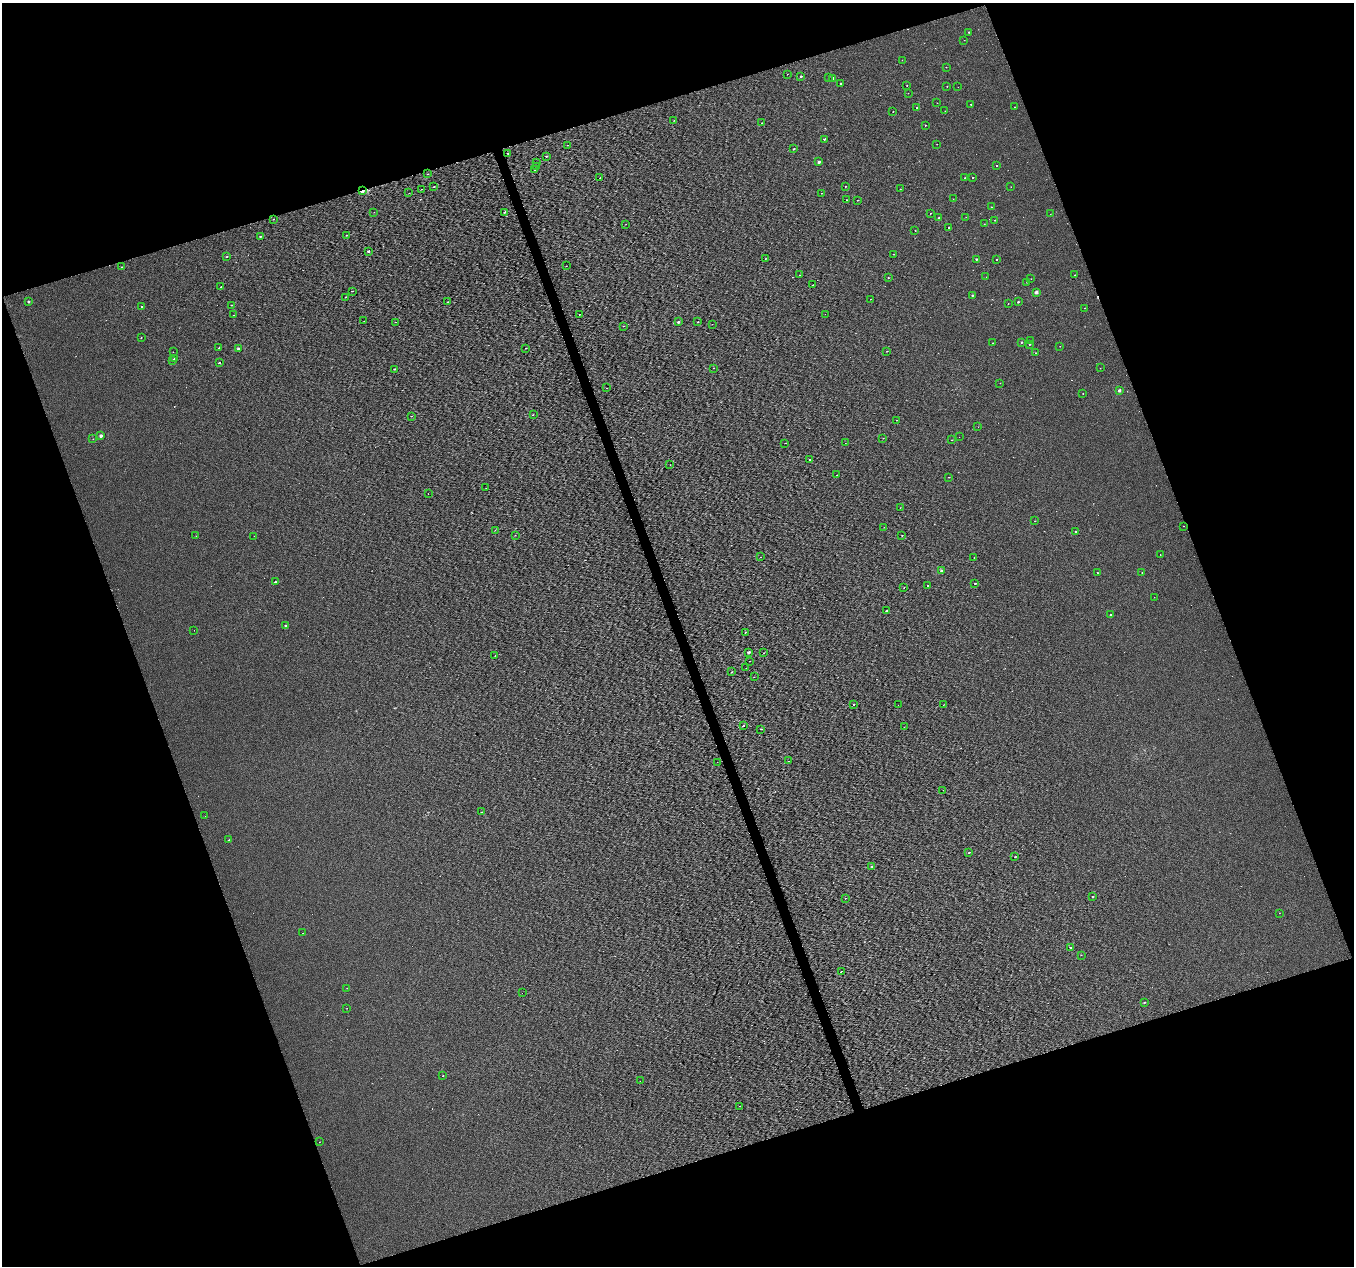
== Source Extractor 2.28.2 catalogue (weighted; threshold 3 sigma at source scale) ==
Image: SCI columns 1-5405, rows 63-5115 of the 5405 x 5232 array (HDU 1 of 3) = the unmasked area's bounding box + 8 px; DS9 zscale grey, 4 x 4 block average (1 PNG px = mean of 4 x 4 image px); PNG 1356 x 1268 px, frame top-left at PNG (2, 3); each listed source drawn as its Kron ellipse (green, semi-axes under 4 px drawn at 4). Shown black and unused: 39% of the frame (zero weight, under 3 of 4 exposures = <1% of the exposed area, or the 3 px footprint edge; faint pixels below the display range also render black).
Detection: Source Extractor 2.28.2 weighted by HDU 2 'WHT'. Background 5.33e-04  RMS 0.019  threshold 0.085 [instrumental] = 3 sigma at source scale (4.5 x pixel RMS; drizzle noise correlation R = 1.50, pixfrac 1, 0.0396/0.0396 arcsec/px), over >= 5 px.
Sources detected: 235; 2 too faint to see at this stretch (4 x 4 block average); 30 cosmic-ray / hot-pixel residue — neither listed nor drawn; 1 coinciding with a brighter row at this scale — not listed separately; the other 202 listed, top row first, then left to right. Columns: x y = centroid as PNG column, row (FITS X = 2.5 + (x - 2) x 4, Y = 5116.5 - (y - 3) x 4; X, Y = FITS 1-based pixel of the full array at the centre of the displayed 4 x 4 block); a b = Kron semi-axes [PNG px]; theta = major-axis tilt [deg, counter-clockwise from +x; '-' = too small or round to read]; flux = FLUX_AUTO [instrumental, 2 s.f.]
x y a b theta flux
969 32 2 2 - 12
964 40 2 2 - 1.4
902 60 2 2 - 1.7
946 67 2 2 - 2.7
787 74 2 2 - 3.4
801 76 2 2 - 16
828 78 2 2 - 3.2
833 78 2 2 - 36
841 84 2 2 - 10
907 86 2 2 - 3.3
947 86 2 2 - 3.5
958 87 2 2 - 1.3
908 93 2 2 - 2.2
937 103 2 2 - 2.2
971 104 2 2 - 13
1015 107 2 2 - 2.9
917 108 2 2 - 29
945 111 2 2 - 1.6
893 112 2 2 - 3.7
674 121 2 2 - 2.5
762 123 2 2 - 14
925 125 2 2 - 6.2
824 139 2 2 - 31
937 144 2 2 - 1.6
567 145 2 2 - 2.3
794 149 2 2 - 22
508 153 3 2 - 7
546 156 2 2 - 8.6
536 162 2 2 - 5.9
819 162 2 2 - 50
996 165 2 2 - 7
536 166 2 2 - 16
535 170 2 2 - 4.4
428 174 2 2 - 13
973 177 2 2 - 5
600 178 2 2 - 5.6
965 178 2 2 - 11
434 186 2 2 - 6.1
845 187 2 2 - 4.3
1011 187 2 2 - 1.9
421 189 2 2 - 2.7
900 189 2 2 - 3.1
362 191 2 2 - 200
409 193 2 2 - 3.1
821 193 2 2 - 2.3
953 199 2 2 - 1.8
846 200 2 2 - 4.2
857 200 2 2 - 4.4
991 207 2 2 - 3.4
374 212 2 2 - 2.3
505 212 2 2 - 26
930 213 2 2 - 5.9
1050 214 2 2 - 2
966 217 2 2 - 1.4
939 218 2 2 - 25
273 219 2 2 - 7.3
995 220 2 2 - 8.4
626 224 2 2 - 2
984 224 2 2 - 5.4
948 228 2 2 - 11
915 230 2 2 - 5.8
346 235 2 2 - 7.4
260 236 2 2 - 10
368 251 2 2 - 15
894 254 2 2 - 3
227 256 2 2 - 13
765 259 2 2 - 3
976 259 2 2 - 18
996 260 2 2 - 6.5
566 266 2 2 - 2.2
122 267 2 2 - 7.6
799 275 2 2 - 3.4
1075 275 2 2 - 3.7
986 277 2 2 - 2
888 278 2 2 - 13
1031 279 2 2 - 2.2
1027 282 2 2 - 2
812 285 2 2 - 6.6
221 287 2 2 - 2.9
352 291 2 2 - 5
1036 292 2 2 - 110
972 295 2 2 - 17
345 297 2 2 - 2.1
870 299 2 2 - 5.8
28 302 2 2 - 32
448 302 2 2 - 4.5
1018 302 2 2 - 18
1008 304 2 2 - 5.4
231 305 2 2 - 6.3
141 306 2 2 - 16
1084 308 2 2 - 1.9
579 314 2 2 - 6.1
825 314 2 2 - 1.7
234 315 2 2 - 3.3
364 321 2 2 - 2.4
396 322 2 2 - 4.2
678 322 2 2 - 39
698 322 2 2 - 7.4
712 324 2 2 - 2.3
623 326 2 2 - 3.8
141 337 2 2 - 4.5
1031 341 2 2 - 2.5
1021 342 2 2 - 20
992 343 2 2 - 4.8
1029 344 2 2 - 11
1060 346 2 2 - 1.9
219 348 2 2 - 7.8
239 348 2 2 - 35
526 348 2 2 - 4.2
887 351 2 2 - 3.6
173 352 2 2 - 1.8
1035 353 2 2 - 3.7
174 358 2 2 - 3.5
172 360 2 2 - 9.1
219 363 2 2 - 16
713 368 2 2 - 3.1
1100 368 2 2 - 4.2
394 369 2 2 - 21
1000 383 2 2 - 2.8
607 388 2 2 - 2.8
1119 390 2 2 - 63
1083 393 2 2 - 3.3
533 415 2 2 - 3.8
412 416 2 2 - 11
897 420 2 2 - 3.8
978 427 2 2 - 2.6
101 436 2 2 - 89
959 437 2 2 - 1.3
883 438 2 2 - 2.9
93 439 2 2 - 5.5
951 440 2 2 - 5.4
785 443 2 2 - 4.4
845 443 2 2 - 1.5
809 460 2 2 - 18
670 465 2 2 - 4.5
837 475 2 2 - 2.9
948 477 2 2 - 2.6
486 488 2 2 - 2.1
428 494 2 2 - 1.9
900 508 2 2 - 2.6
1035 521 2 2 - 2.6
1183 526 2 2 - 4
884 527 2 2 - 2.3
495 530 2 2 - 2.5
1076 532 2 2 - 23
515 535 2 2 - 2.9
902 535 2 2 - 7
196 536 2 2 - 2.7
254 536 2 2 - 2
1160 554 2 2 - 2.4
761 557 2 2 - 2.1
974 558 2 2 - 3
942 571 2 2 - 110
1097 573 2 2 - 4.4
1142 573 2 2 - 7.9
275 582 2 2 - 29
975 583 2 2 - 12
928 585 2 2 - 7.8
904 587 2 2 - 3.3
1154 597 2 2 - 1.7
886 611 2 2 - 9.6
1111 615 2 2 - 25
286 625 2 2 - 29
194 630 2 2 - 2.3
745 632 2 2 - 7
748 652 2 2 - 72
764 653 2 2 - 3.1
495 655 2 2 - 2.6
750 661 2 2 - 3.8
746 668 2 2 - 2.6
731 672 2 2 - 10
754 677 2 2 - 3.9
853 704 2 2 - 23
898 705 2 2 - 2
943 705 2 2 - 2
743 726 2 2 - 120
904 727 2 2 - 2.6
761 729 2 2 - 14
788 761 2 2 - 3.7
717 762 2 2 - 2.4
943 790 2 2 - 3.3
482 812 2 2 - 3.5
205 816 2 2 - 2.9
229 840 2 2 - 7.7
969 853 2 2 - 7.6
1015 857 2 2 - 12
872 866 3 2 - 8.8
1092 897 2 2 - 17
845 898 2 2 - 4.5
1279 913 2 2 - 1.9
302 933 2 2 - 1.8
1070 947 2 2 - 18
1081 955 2 2 - 2.2
841 971 2 2 - 5.3
347 988 2 2 - 1.6
522 993 2 2 - 1.3
1144 1002 2 2 - 18
347 1008 2 2 - 3
443 1076 2 2 - 7.4
640 1081 2 2 - 5.1
740 1106 2 2 - 3.8
319 1142 2 2 - 2.4
Overlapping masked pixels (flux is a lower limit): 1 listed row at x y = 362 191
Diffuse or blended objects may show on this block-average render without a row.